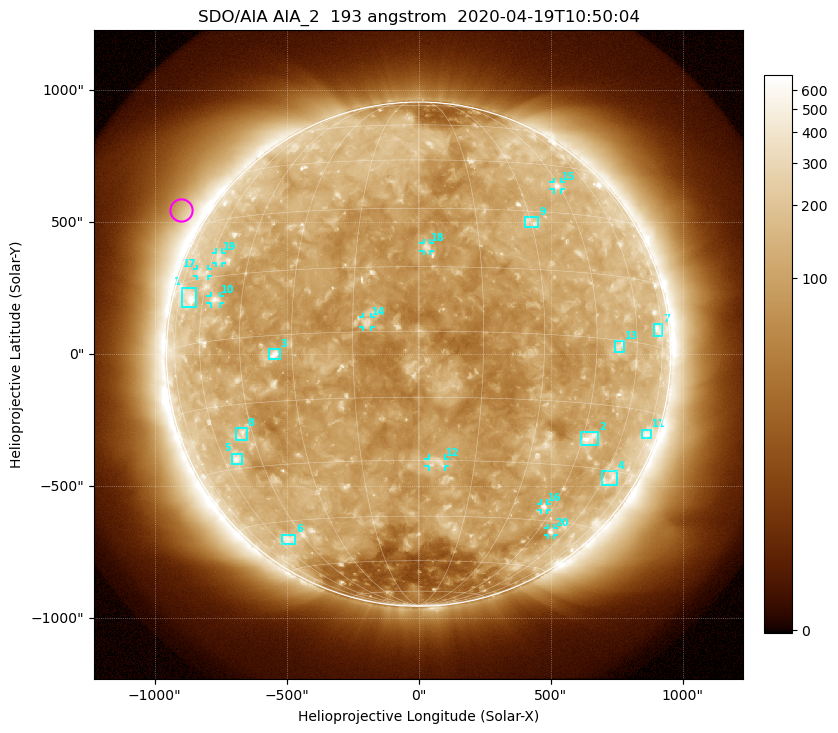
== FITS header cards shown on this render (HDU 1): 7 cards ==
TELESCOP= 'SDO/AIA'
INSTRUME= 'AIA_2'
WAVELNTH=                  193
WAVEUNIT= 'angstrom'
DATE-OBS= '2020-04-19T10:50:04.84'
CTYPE1  = 'HPLN-TAN'
CTYPE2  = 'HPLT-TAN'

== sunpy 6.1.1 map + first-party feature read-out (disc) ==
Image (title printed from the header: SDO/AIA AIA_2  193 angstrom  2020-04-19T10:50:04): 1024 x 1024 px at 2.4 arcsec/px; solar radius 955 arcsec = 398 px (full disc in frame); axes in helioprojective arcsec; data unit not stated in the header (colour bar unlabelled)
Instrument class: DISC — disc imager (sunpy class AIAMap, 193 A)
Bright regions (active regions / flare kernels): reference = the median radial profile (limb darkening/brightening removed); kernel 9 px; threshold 5 sigma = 151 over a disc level ~107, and >= 1.15x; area >= 12 px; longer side >= 10 px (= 24 arcsec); searched inside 0.97 R_sun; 24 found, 20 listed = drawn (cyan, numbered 1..; 9 of them under ~33 arcsec drawn as corner ticks so the feature stays visible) (cap 20 boxes per figure: the strongest are kept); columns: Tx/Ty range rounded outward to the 5 arcsec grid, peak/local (2 s.f.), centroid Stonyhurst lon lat
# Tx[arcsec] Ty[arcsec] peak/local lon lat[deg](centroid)
1 -900..-845 180..255 3.9 -68 +11
2 615..685 -345..-295 5.8 +47 -23
3 -570..-525 -20..20 7.6 -35 -4
4 695..750 -495..-445 2.8 +64 -32
5 -705..-670 -420..-375 3.7 -54 -28
6 -515..-465 -720..-685 3.1 -54 -50
7 890..925 70..115 2.9 +72 +4
8 -690..-650 -325..-280 3.2 -49 -22
9 400..455 480..520 3.4 +30 +27
10 -790..-750 190..220 3.5 -55 +9
11 845..880 -320..-285 2.8 +74 -20
12 35..100 -425..-395 3.4 +5 -31
13 745..780 10..50 3 +53 -1
14 -210..-180 100..140 4.9 -12 +2
15 510..540 625..650 3.3 +44 +38
16 460..490 -590..-565 3.6 +41 -41
17 -840..-800 295..325 2.2 -63 +16
18 20..45 390..420 3.8 +2 +20
19 -765..-745 345..385 2.3 -57 +20
20 490..515 -685..-660 3.2 +52 -48
Off-limb structures (1.02-1.3 R_sun): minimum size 162 px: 7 found; the strongest spans PA ~35..75 deg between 1.02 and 1.3 R_sun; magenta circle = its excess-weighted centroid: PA ~60 deg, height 1.1 R_sun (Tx ~-900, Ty ~545 arcsec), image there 1.8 x the reference